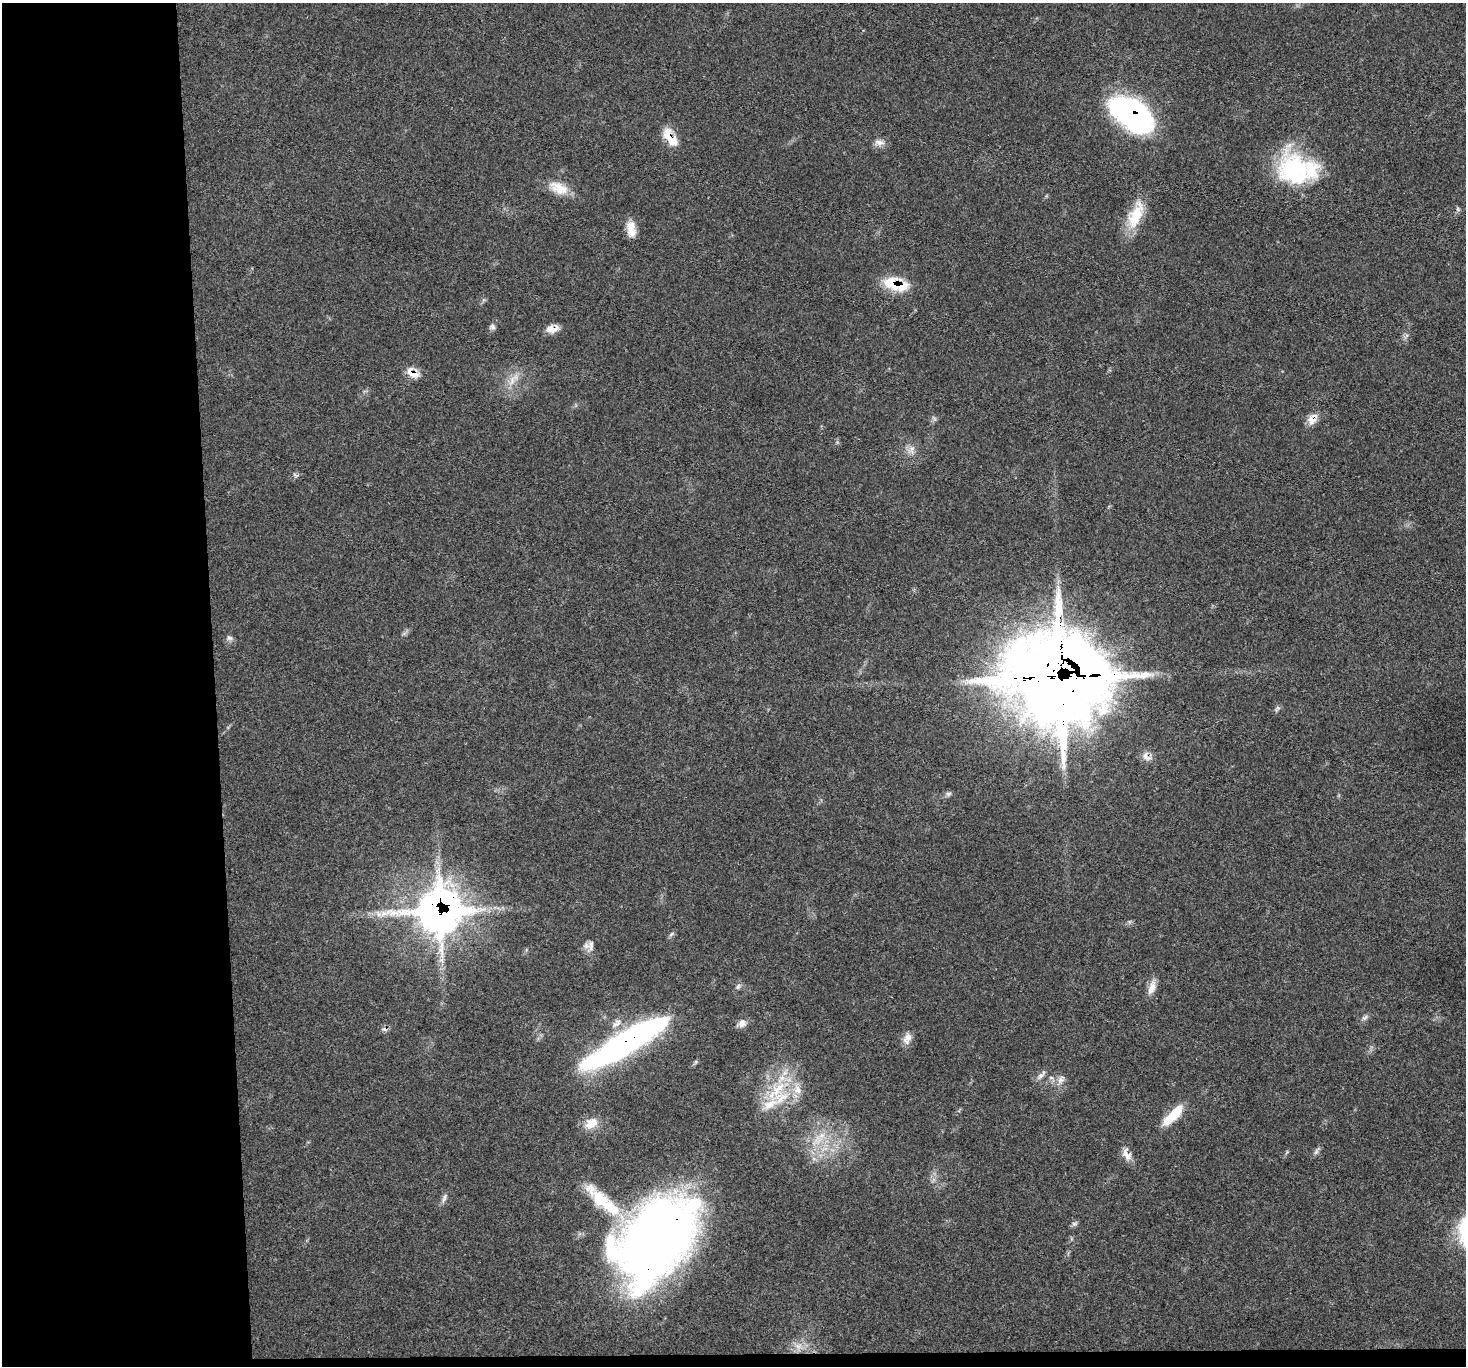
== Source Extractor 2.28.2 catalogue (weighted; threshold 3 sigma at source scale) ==
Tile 7 of 3 x 3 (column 1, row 3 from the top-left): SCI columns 2-1465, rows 129-1492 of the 4392 x 4373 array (HDU 1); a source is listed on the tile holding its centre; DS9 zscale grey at full resolution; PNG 1468 x 1368 px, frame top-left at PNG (2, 3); no overlay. Shown black and unused: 15% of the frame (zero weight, under 3 of 5 exposures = <1% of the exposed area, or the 3 px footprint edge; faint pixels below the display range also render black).
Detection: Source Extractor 2.28.2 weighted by HDU 2 'WHT'; one run over the whole footprint, this tile lists its part. Background 0.0464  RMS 0.004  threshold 0.018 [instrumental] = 3 sigma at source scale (4.5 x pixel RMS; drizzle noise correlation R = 1.50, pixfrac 1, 0.05/0.05 arcsec/px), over >= 5 px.
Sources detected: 42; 1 inside a brighter object's white glare — not listed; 3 inside a brighter listed object's ellipse — not listed separately; the other 38 listed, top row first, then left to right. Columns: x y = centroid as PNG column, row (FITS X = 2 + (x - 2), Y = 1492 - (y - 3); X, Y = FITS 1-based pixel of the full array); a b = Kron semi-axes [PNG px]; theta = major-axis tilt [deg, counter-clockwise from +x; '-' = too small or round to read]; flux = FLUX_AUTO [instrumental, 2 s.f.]
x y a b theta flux
1132 115 48 27 -37 76
670 137 26 11 -55 7.1
879 142 14 7 -9 2.3
1294 171 45 37 -57 41
559 188 27 14 -27 7.6
1136 215 40 15 69 12
631 229 19 10 -82 5.2
896 284 29 13 -15 15
492 327 8 7 - 1.1
552 329 15 9 9 3.7
412 373 19 9 -34 4.2
512 380 14 6 76 3.1
1312 419 14 10 50 3.8
912 449 8 5 45 1.4
229 638 8 6 -2 1.2
1060 678 43 40 -21 2400
1146 755 14 7 85 2.4
948 794 8 5 16 0.95
439 911 30 28 -2 290
671 934 9 3 45 0.73
591 945 16 7 85 2.4
1152 988 19 8 68 3.5
1365 1018 10 4 40 1.1
742 1023 11 10 - 2.2
908 1037 12 10 83 2.9
625 1043 86 17 31 140
1041 1075 15 6 50 1.8
1061 1080 12 7 57 2.2
776 1090 39 13 44 16
797 1090 13 10 -79 4.1
1173 1115 30 9 46 11
591 1123 19 13 26 5.5
1316 1152 9 4 55 1.1
1127 1155 18 10 -56 3.4
444 1198 15 5 67 1.4
604 1202 53 16 -39 21
656 1236 86 54 39 350
798 1346 8 6 -33 2
Overlapping masked pixels (flux is a lower limit): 11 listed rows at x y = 1132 115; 670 137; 896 284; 552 329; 412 373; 1312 419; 1060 678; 1146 755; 439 911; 625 1043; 656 1236